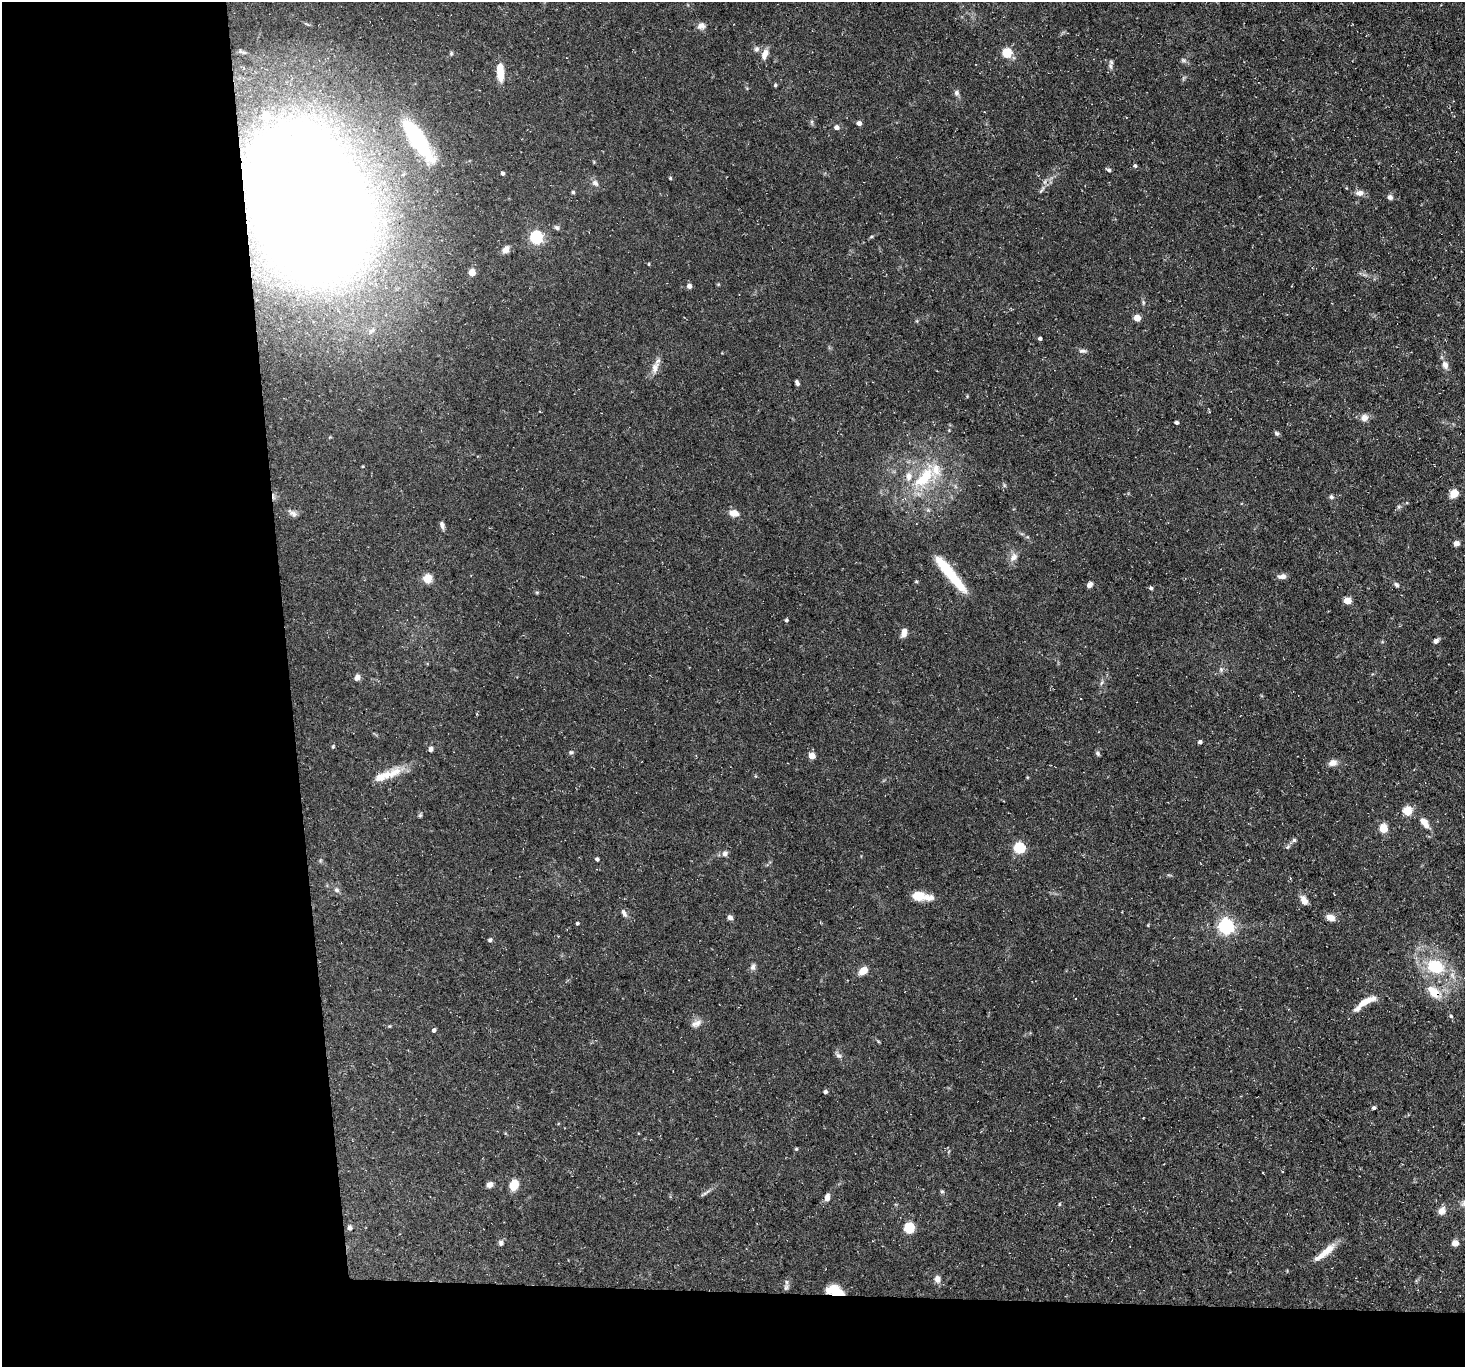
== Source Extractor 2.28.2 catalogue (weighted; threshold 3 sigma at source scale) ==
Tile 7 of 3 x 3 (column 1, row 3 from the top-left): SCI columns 1-1463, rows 145-1509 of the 4390 x 4362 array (HDU 1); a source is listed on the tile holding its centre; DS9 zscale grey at full resolution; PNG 1467 x 1369 px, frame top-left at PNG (2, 2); no overlay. Shown black and unused: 24% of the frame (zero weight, under 3 of 5 exposures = <1% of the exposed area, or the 3 px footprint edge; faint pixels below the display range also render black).
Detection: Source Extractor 2.28.2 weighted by HDU 2 'WHT'; one run over the whole footprint, this tile lists its part. Background 0.118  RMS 0.0048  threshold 0.0217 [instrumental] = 3 sigma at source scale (4.5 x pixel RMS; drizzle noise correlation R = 1.50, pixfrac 1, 0.05/0.05 arcsec/px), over >= 5 px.
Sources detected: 127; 1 inside a brighter object's white glare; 1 cosmic-ray / hot-pixel residue — not listed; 7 inside a brighter listed object's ellipse — not listed separately; the other 118 listed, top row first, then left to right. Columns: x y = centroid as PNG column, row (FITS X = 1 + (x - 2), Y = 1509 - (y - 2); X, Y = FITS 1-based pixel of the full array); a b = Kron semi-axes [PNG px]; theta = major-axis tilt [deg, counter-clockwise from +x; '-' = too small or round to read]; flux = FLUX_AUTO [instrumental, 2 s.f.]
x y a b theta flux
701 26 10 8 14 2.5
757 49 8 7 - 1.4
451 53 6 5 - 0.72
1007 53 5 5 - 26
765 54 12 7 66 3.8
1183 60 8 5 -19 1.1
1110 66 10 6 -78 1.6
500 72 21 8 -87 7.5
775 85 5 4 - 0.58
956 93 7 6 - 1.5
265 117 5 4 - 7.9
812 122 6 4 90 0.8
859 123 5 4 - 2.1
837 127 5 5 - 2
417 139 33 10 -56 64
1135 166 4 4 - 0.88
1109 170 6 4 -31 1
503 173 4 3 - 1.1
670 178 4 4 - 0.51
595 183 9 7 -39 1.8
1042 189 15 4 55 1.5
573 192 4 4 - 0.75
1360 193 11 7 0 2.6
1390 197 6 6 - 1.5
310 204 76 51 -63 2400
557 228 8 5 -35 0.91
871 237 6 3 19 0.55
536 238 6 6 - 74
506 249 11 7 50 2.7
649 264 4 3 - 0.42
472 272 5 5 - 8.7
689 286 5 4 - 2.3
1143 302 7 5 -80 0.8
1137 318 5 4 - 7
1040 339 4 3 - 1.3
1082 351 10 5 -1 1.4
1445 365 10 7 -73 2.7
655 368 16 8 76 3.8
797 383 6 4 -69 1.1
1364 418 9 8 - 2.7
1176 422 4 3 - 1.1
1276 433 6 5 - 0.9
924 478 39 18 47 25
1004 485 6 4 -19 0.63
1454 493 9 7 48 5.2
1331 497 6 5 - 0.96
293 513 12 7 -38 1.8
734 513 9 6 -12 5.1
442 525 10 5 -76 1.6
1456 543 6 5 - 2.2
1013 557 13 9 56 3.1
946 569 35 11 -51 18
1282 576 11 6 10 2.1
427 579 8 7 - 7.6
916 582 5 3 - 0.53
1090 585 7 5 56 2.1
1396 585 6 5 - 1.2
1151 588 5 4 - 0.98
1347 601 5 5 - 8.8
786 620 4 4 - 0.8
904 632 10 6 80 3
1436 641 7 5 47 1.5
1221 669 7 5 -70 1.1
357 677 7 6 - 2.2
1102 682 8 4 59 1
1200 742 4 4 - 1.2
333 746 5 4 - 0.64
430 749 6 5 - 1.4
571 752 6 5 - 0.9
1097 753 7 5 -50 0.94
812 756 5 4 - 6.8
1333 763 12 8 24 2.7
390 774 36 11 22 9.2
1407 811 5 5 - 20
420 815 5 5 - 0.67
1423 821 13 8 -47 3.9
1383 829 5 5 - 16
1294 840 7 5 26 1
1287 847 7 5 35 0.98
1019 848 6 5 - 44
725 854 8 7 - 1.7
597 859 4 4 - 1.2
336 890 8 6 -35 1.4
918 895 15 10 -7 6.7
1304 900 11 7 -62 3.1
624 913 12 6 -65 1.9
730 917 7 5 -44 1.6
1331 917 10 7 -19 3.5
577 923 4 3 - 0.79
1226 926 6 6 - 140
490 940 5 5 - 0.81
753 967 10 6 72 1.6
1435 967 20 15 -21 20
863 971 8 6 35 6.4
1433 991 19 12 -46 8.9
1366 1001 26 7 27 6.9
1451 1016 5 4 - 0.75
696 1023 15 8 25 2.9
434 1030 5 4 - 1.2
839 1056 9 6 -28 1.5
825 1092 5 4 - 1
1374 1108 4 4 - 1
796 1149 4 4 - 0.59
490 1185 7 6 - 2.3
514 1185 11 9 67 6.2
942 1191 5 5 - 0.66
704 1193 7 4 10 0.88
827 1197 10 6 81 2.6
1059 1204 5 3 - 0.45
1442 1211 8 7 - 3.8
349 1228 6 6 - 1.4
909 1228 6 5 - 32
501 1243 8 6 -88 1.2
1455 1243 5 5 - 5.9
1327 1250 27 8 42 7
937 1279 9 7 -69 2.7
786 1287 10 6 74 1.5
835 1291 17 9 -15 11
Overlapping masked pixels (flux is a lower limit): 3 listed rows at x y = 310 204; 1433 991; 835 1291